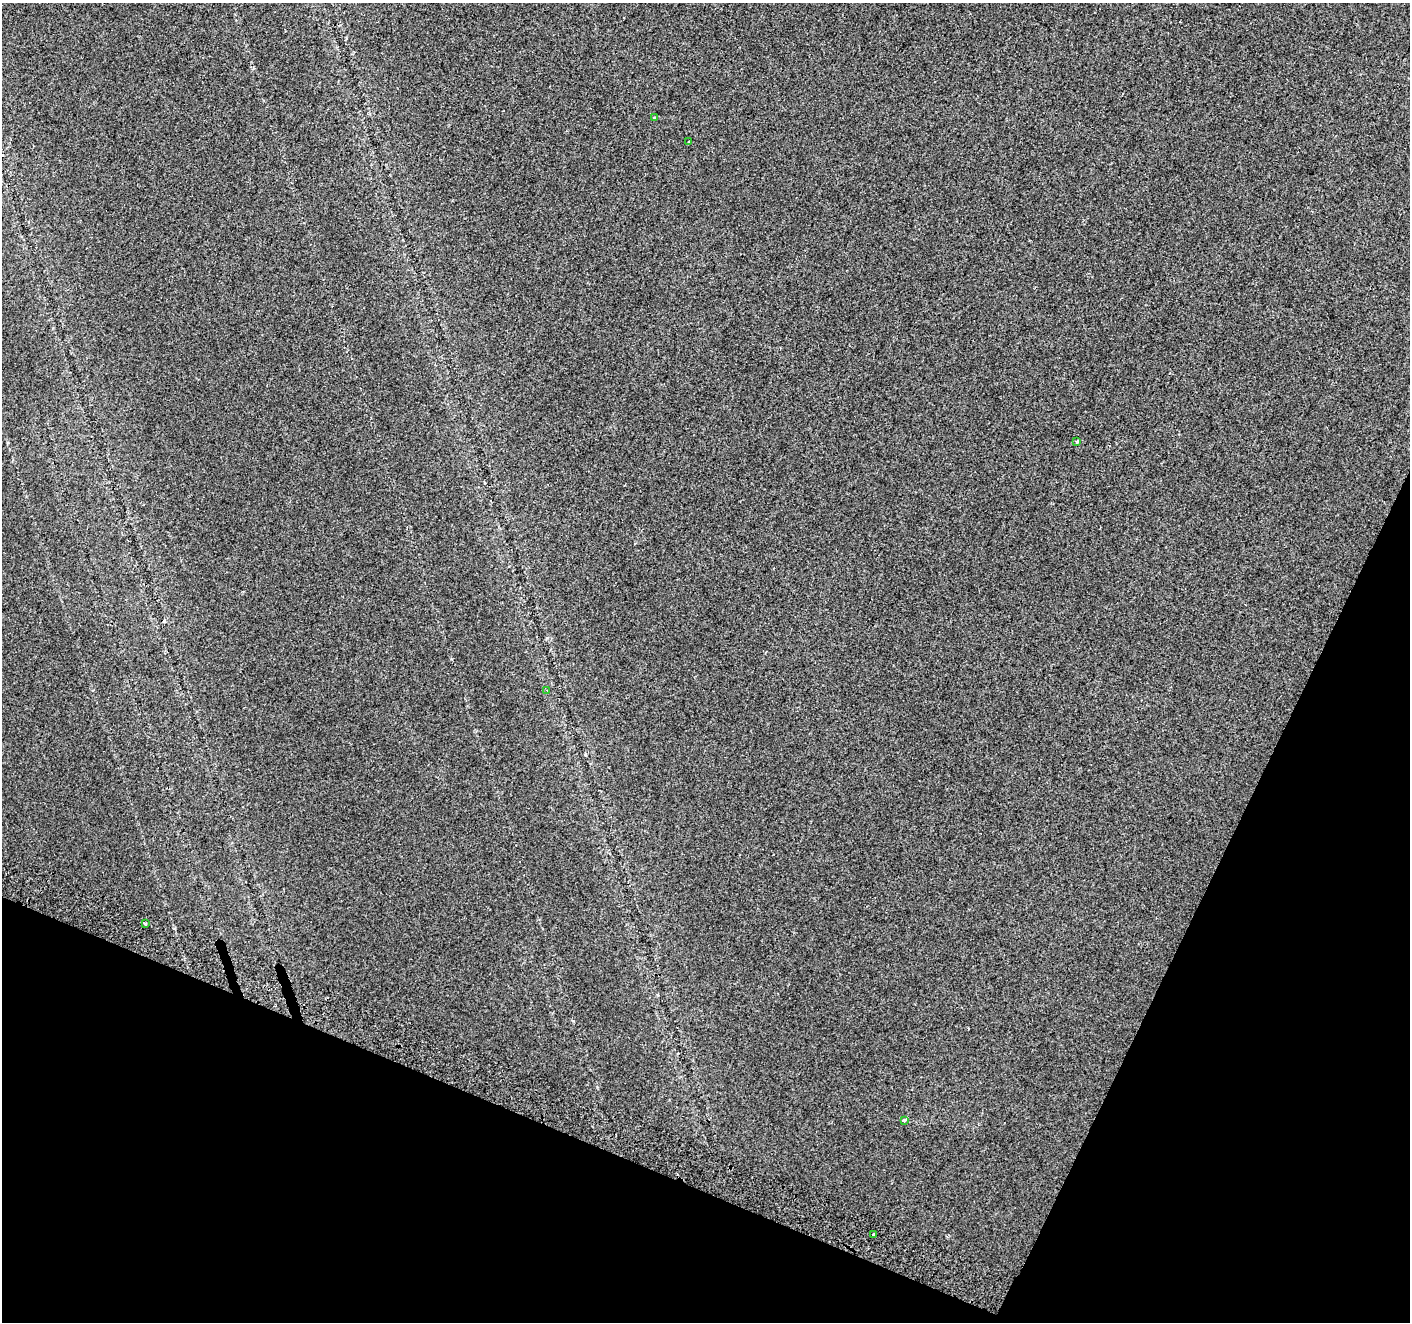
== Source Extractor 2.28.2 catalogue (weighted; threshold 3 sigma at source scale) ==
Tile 15 of 4 x 4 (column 3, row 4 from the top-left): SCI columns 2834-4241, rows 246-1565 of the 5675 x 5835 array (HDU 1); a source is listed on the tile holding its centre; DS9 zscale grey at full resolution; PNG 1412 x 1324 px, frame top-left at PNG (2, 3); each listed source drawn as its Kron ellipse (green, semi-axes under 4 px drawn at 4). Shown black and unused: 21% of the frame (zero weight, under 2 of 3 exposures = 2% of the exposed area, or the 3 px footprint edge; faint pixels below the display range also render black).
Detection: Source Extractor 2.28.2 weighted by HDU 2 'WHT'; one run over the whole footprint, this tile lists its part. Background 0.00739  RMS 0.0069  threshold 0.0312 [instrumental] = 3 sigma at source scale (4.5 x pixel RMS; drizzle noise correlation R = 1.50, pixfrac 1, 0.0396/0.0396 arcsec/px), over >= 5 px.
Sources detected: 9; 2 cosmic-ray / hot-pixel residue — neither listed nor drawn; the other 7 listed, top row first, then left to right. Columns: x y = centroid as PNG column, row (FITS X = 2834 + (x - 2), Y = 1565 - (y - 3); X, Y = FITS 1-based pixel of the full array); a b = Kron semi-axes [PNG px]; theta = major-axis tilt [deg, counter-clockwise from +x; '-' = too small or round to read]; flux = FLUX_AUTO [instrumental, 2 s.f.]
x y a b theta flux
655 118 3 3 - 1.7
688 142 3 3 - 1.7
1077 441 3 3 - 2.1
547 690 3 3 - 1
145 924 3 3 - 2.8
904 1121 4 3 - 0.95
873 1234 4 3 - 3